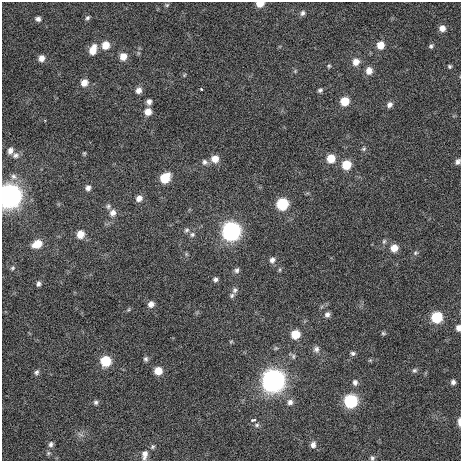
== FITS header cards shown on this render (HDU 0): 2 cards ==
NAXIS1  =                  459 / length of data axis 1
NAXIS2  =                  459 / length of data axis 2

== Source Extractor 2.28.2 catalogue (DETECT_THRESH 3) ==
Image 459 x 459 px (HDU 0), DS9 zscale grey, 1 PNG px = 1 image px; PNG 463 x 463 px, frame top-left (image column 1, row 459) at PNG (2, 2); no overlay
Background 360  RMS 7.8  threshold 23.3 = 3 sigma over >= 5 px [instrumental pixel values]
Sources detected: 89; all 89 listed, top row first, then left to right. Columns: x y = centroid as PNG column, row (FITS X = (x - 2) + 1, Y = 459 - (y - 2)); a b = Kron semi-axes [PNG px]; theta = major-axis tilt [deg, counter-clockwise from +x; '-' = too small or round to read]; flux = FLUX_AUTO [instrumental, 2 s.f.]
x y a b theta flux
260 4 7 5 4 6200
167 5 6 5 - 760
303 13 7 6 - 1600
87 18 6 5 - 1100
38 19 6 5 - 1800
442 28 8 8 - 3300
106 45 8 8 - 6400
380 45 7 7 - 6000
431 46 7 5 48 1100
93 50 11 7 69 6700
123 56 8 7 - 5200
41 58 8 7 - 3400
356 62 8 8 - 3900
329 66 5 4 - 640
449 66 5 5 - 830
295 71 5 5 - 660
369 71 8 7 - 3900
184 75 5 4 - 560
84 83 8 7 - 4400
201 89 3 2 - 390
139 90 7 7 - 2700
320 90 6 5 - 1100
345 101 7 7 - 9600
149 102 6 5 - 2100
389 105 7 6 - 2100
148 112 7 7 - 4700
364 149 6 6 - 970
10 151 9 6 75 2400
84 153 5 3 - 580
16 155 9 7 12 2100
215 159 8 8 - 5500
331 159 8 8 - 8600
205 162 8 7 - 1700
458 162 7 6 - 1600
346 165 8 8 - 12000
13 176 8 8 - 2300
165 178 8 7 - 14000
88 188 7 6 - 1800
9 196 10 9 - 320000
139 198 7 6 - 3100
282 204 8 7 - 27000
108 206 7 7 - 1300
113 213 9 8 - 3100
186 230 7 6 - 1200
231 231 9 9 - 140000
80 234 8 7 - 5700
192 234 7 7 - 1500
384 241 8 5 73 1100
37 244 10 7 23 7900
394 248 7 7 - 5400
415 253 7 5 2 960
272 260 8 7 - 2100
13 268 7 5 53 820
237 270 7 6 - 1500
215 279 6 5 - 1400
38 284 6 5 - 1500
235 290 7 7 - 1500
232 295 7 6 - 1100
151 304 8 7 - 2900
327 315 7 6 - 1900
437 317 8 7 - 22000
458 328 6 5 - 2600
383 333 7 5 -15 820
295 334 7 7 - 10000
231 341 6 4 2 610
316 349 8 8 - 2000
353 353 6 5 - 1200
293 356 8 6 -77 1200
146 359 7 6 - 1300
106 361 8 8 - 17000
415 370 7 5 28 1000
158 371 7 7 - 7100
36 372 7 5 41 1400
273 381 10 10 - 280000
355 382 8 7 - 1800
453 382 5 4 - 1400
350 401 8 8 - 45000
96 402 7 6 - 1200
290 402 8 8 - 2300
253 420 8 4 14 920
459 422 9 3 -89 2000
257 425 7 5 2 1100
80 434 10 4 -30 1400
51 444 9 7 60 1900
313 445 8 7 - 2200
153 447 7 5 53 1100
48 453 7 5 22 1200
144 455 12 7 80 3300
372 458 6 5 - 1000
At the frame edge (FLAGS 8, measured only in part): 6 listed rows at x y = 260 4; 458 162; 9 196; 458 328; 459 422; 372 458